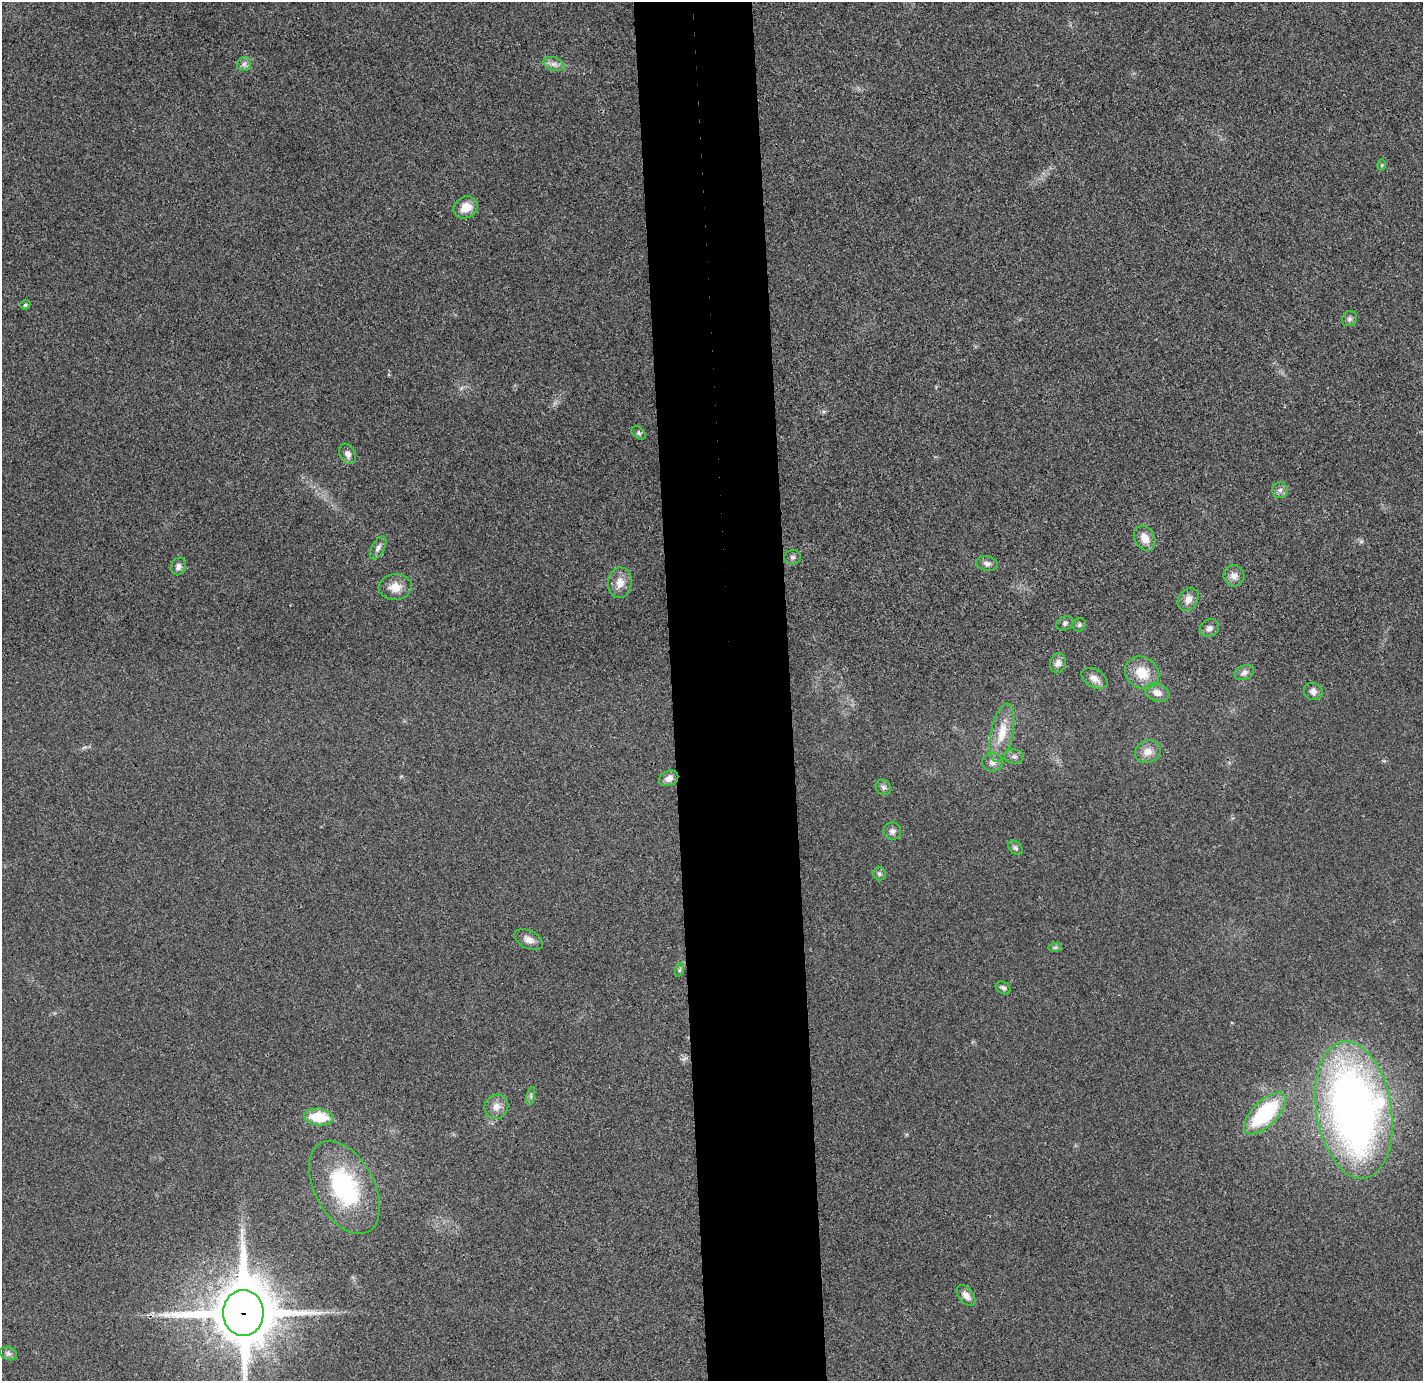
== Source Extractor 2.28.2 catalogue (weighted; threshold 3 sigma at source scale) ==
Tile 5 of 3 x 3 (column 2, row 2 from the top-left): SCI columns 1478-2898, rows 1462-2840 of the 4375 x 4313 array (HDU 1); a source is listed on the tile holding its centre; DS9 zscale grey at full resolution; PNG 1425 x 1383 px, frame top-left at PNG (2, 2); each listed source drawn as its Kron ellipse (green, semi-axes under 4 px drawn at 4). Shown black and unused: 8% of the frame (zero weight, under 3 of 4 exposures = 6% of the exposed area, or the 3 px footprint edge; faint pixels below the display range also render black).
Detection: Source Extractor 2.28.2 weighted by HDU 2 'WHT'; one run over the whole footprint, this tile lists its part. Background 0.0292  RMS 0.0065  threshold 0.0293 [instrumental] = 3 sigma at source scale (4.5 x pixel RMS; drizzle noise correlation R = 1.50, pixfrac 1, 0.05/0.05 arcsec/px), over >= 5 px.
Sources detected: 49; all 49 listed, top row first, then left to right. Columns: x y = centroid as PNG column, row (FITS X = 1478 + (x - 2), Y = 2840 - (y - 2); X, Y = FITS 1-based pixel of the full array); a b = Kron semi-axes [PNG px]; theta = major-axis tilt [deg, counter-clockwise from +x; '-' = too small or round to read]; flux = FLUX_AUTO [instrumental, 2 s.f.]
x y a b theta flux
244 64 7 7 - 2.4
554 64 11 6 -19 3.2
1382 165 6 4 89 0.78
466 207 13 10 27 9.1
25 305 5 4 - 1.2
1349 319 8 7 - 1.9
639 433 8 5 -41 1.5
348 454 11 7 -60 3.5
1280 490 8 8 - 2.5
1145 538 13 10 -59 6.9
378 548 13 6 61 2.7
792 557 8 7 - 1.7
987 563 10 7 -12 2.6
178 566 9 7 70 2.9
1234 576 11 10 - 4.3
620 583 15 11 83 7.3
395 587 16 13 4 8.6
1188 599 12 9 56 4.7
1065 623 9 6 28 1.7
1079 625 7 6 - 1.4
1209 628 10 8 26 3
1058 663 10 8 77 3.4
1244 672 10 7 21 2.8
1142 673 18 15 -34 14
1094 678 14 9 -30 4.4
1313 691 9 8 - 2.8
1157 693 12 8 -19 5
1002 733 29 11 78 14
1148 752 13 11 22 6
1014 757 9 7 -1 2.3
992 762 10 9 - 3.4
669 778 10 7 24 4
883 787 8 7 - 2.1
892 831 9 8 - 3
1015 848 8 6 -44 1.6
879 874 7 6 - 1.6
529 940 15 9 -25 4.3
1055 947 7 4 1 1
679 970 7 4 71 1
1003 988 8 6 -31 1.6
531 1096 9 4 78 1.3
496 1107 12 11 - 5.4
1354 1110 69 37 -81 460
1265 1113 27 12 44 56
319 1117 15 8 -4 22
344 1187 50 30 -62 71
966 1295 12 7 -52 4.2
243 1313 23 20 -90 4600
9 1353 9 6 -19 2.1
Overlapping masked pixels (flux is a lower limit): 1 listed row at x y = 243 1313
Isophote crosses this tile's border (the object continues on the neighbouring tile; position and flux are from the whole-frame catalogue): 1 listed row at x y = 243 1313